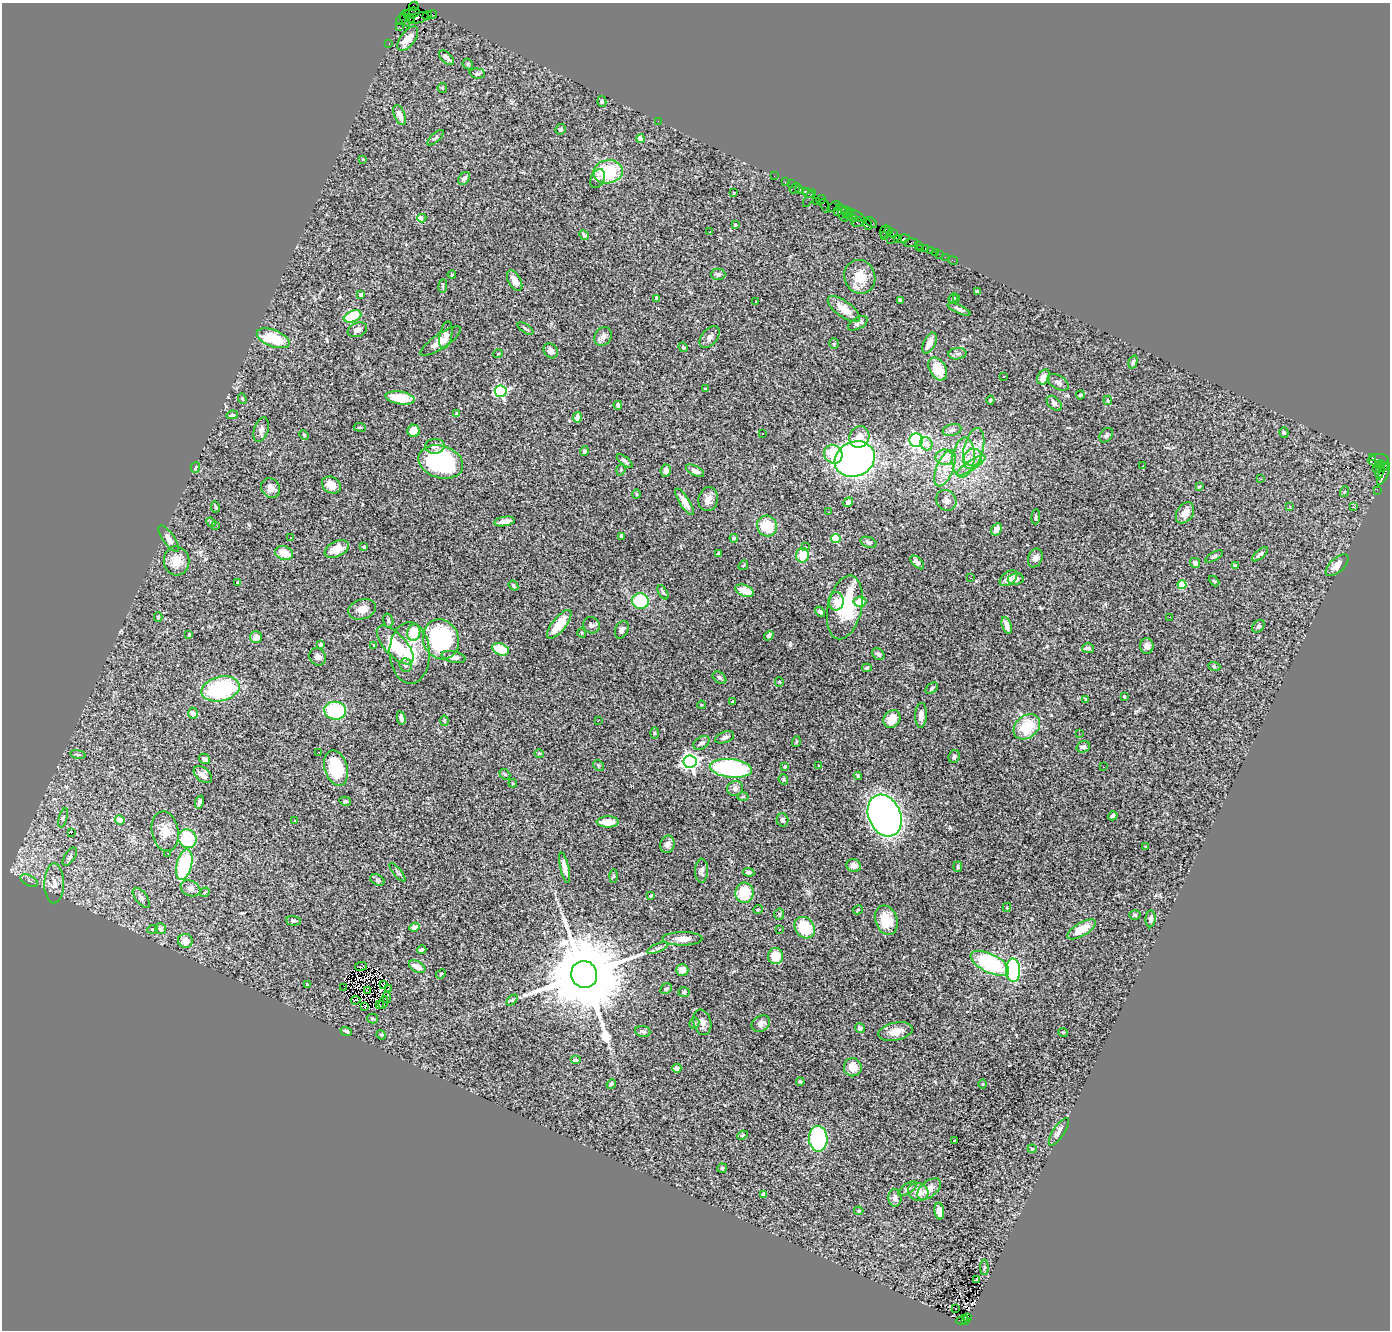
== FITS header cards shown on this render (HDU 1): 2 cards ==
NAXIS1  =                 1388
NAXIS2  =                 1328

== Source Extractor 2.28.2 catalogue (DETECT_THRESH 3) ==
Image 1388 x 1328 px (HDU 1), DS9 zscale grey, 1 PNG px = 1 image px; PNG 1392 x 1332 px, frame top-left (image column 1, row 1328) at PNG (2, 3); each listed source drawn as its Kron ellipse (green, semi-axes under 4 px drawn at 4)
Background 3.45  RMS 0.074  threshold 0.223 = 3 sigma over >= 5 px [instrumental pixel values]
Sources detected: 385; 2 with non-positive FLUX_AUTO (blend fragments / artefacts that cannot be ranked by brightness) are neither listed nor drawn; the other 383 listed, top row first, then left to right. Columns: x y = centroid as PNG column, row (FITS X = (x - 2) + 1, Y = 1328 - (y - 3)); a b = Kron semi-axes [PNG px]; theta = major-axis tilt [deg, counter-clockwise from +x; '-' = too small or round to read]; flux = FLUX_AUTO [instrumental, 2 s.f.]
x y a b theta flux
414 6 5 4 - 110
412 13 8 5 19 920
406 14 3 3 - 150
433 14 4 2 - 190
427 16 5 2 - 210
410 18 5 3 - 850
418 18 11 5 13 1100
405 19 8 3 -66 690
401 20 6 4 54 470
399 26 2 2 - 120
408 39 14 7 53 66
389 44 3 2 - 130
446 58 9 5 -44 22
468 64 6 4 -48 6.2
477 73 8 5 -5 10
442 88 5 4 - 5.1
602 102 5 4 - 7.5
400 115 10 5 -67 32
658 121 2 2 - 33
560 129 5 5 - 10
435 138 10 4 42 8.1
640 139 4 4 - 67
363 159 4 3 - 5
608 172 15 11 8 270
774 176 2 2 - 68
464 178 7 5 50 16
598 179 10 6 62 18
785 182 2 2 - 120
791 184 2 2 - 86
795 188 6 3 39 740
800 190 3 3 - 300
805 191 3 3 - 330
734 193 3 3 - 3.6
808 193 6 4 -31 700
809 198 10 2 59 67
821 200 5 3 - 410
816 201 3 3 - 340
825 206 7 3 -63 480
834 206 7 3 34 270
839 207 2 2 - 110
837 211 3 2 - 590
846 211 5 3 - 470
849 213 5 3 - 470
843 214 9 3 -73 1000
856 215 10 3 -31 730
847 216 4 3 - 310
422 218 4 3 - 150
853 218 4 3 - 200
857 222 6 5 - 1400
871 222 7 3 -40 740
735 225 4 3 - 4.4
868 225 5 3 - 740
885 231 6 2 69 450
889 231 4 3 - 160
710 232 3 2 - 3.9
893 234 3 2 - 240
584 235 5 4 - 8.6
884 236 4 3 - 350
890 239 2 2 - 370
898 239 3 2 - 350
903 239 6 4 18 750
911 243 7 3 5 460
918 245 2 2 - 45
920 248 2 2 - 50
925 248 3 3 - 390
930 250 2 2 - 44
935 252 2 2 - 110
939 254 2 2 - 33
945 257 2 2 - 47
953 261 5 2 - 56
718 274 7 6 - 12
452 275 4 3 - 5.8
860 277 17 15 -70 91
515 281 11 6 -62 33
443 286 7 3 82 6
977 291 3 3 - 5.6
361 295 3 3 - 16
656 298 4 3 - 13
953 298 5 4 - 6.3
957 298 3 3 - 5.4
756 301 3 3 - 14
900 301 4 3 - 8.4
844 309 19 7 -37 69
959 309 12 4 -25 16
353 316 9 5 21 210
858 323 11 5 29 15
525 328 9 2 -33 8
357 330 10 7 20 25
446 335 14 6 78 35
603 336 10 8 55 23
709 337 13 7 51 23
273 338 17 8 -21 200
441 341 24 7 34 60
929 343 11 6 64 43
834 344 5 4 - 7
683 347 5 4 - 5.5
551 351 8 6 -50 24
498 354 5 3 - 4.3
957 354 9 5 6 15
1133 362 7 4 74 9.1
938 369 12 8 -58 110
1004 377 3 3 - 14
1044 377 8 6 59 54
1058 382 12 6 -31 21
705 389 4 3 - 5.9
501 391 6 5 - 720
1080 395 4 4 - 5.6
400 398 15 6 -9 99
242 399 5 4 - 6.8
990 400 4 4 - 4.5
1108 400 4 4 - 6.7
1054 403 9 6 -43 18
618 405 4 3 - 12
457 414 4 3 - 6.7
232 415 6 4 7 7.9
577 417 5 4 - 36
360 427 6 3 -8 4.9
261 430 13 7 71 21
952 430 9 5 14 19
414 431 6 6 - 68
762 433 3 3 - 18
1284 433 5 4 - 8.9
304 435 5 3 - 4.8
1106 435 8 6 50 12
859 437 11 9 61 67
916 440 7 7 - 1100
926 444 7 6 - 44
435 446 10 7 3 25
974 449 21 9 76 87
584 451 4 4 - 14
833 454 10 9 - 110
944 457 8 7 - 78
973 457 9 8 - 40
1372 457 3 2 - 2000
963 458 20 11 83 110
855 459 20 17 24 2500
1378 460 10 5 8 360
625 461 10 3 -39 12
441 462 23 16 -17 590
971 465 17 5 33 38
1143 465 2 2 - 6.4
1379 465 3 3 - 1200
195 467 5 4 - 7.1
1384 467 5 3 - 750
945 468 19 8 67 75
1376 469 4 2 - 92
621 470 6 4 70 5.9
1380 470 9 3 78 850
666 471 6 5 - 24
695 471 10 4 -27 23
1383 474 12 4 65 1700
1261 479 3 2 - 5.9
331 485 10 8 -32 61
1199 486 4 2 - 5.2
271 488 10 9 - 38
1377 490 2 2 - 56
1344 492 5 3 - 5
636 494 5 3 - 5.2
708 499 12 9 79 38
946 500 11 9 -54 30
684 502 15 5 -57 45
848 502 5 4 - 15
1289 506 4 3 - 9.5
215 507 5 3 - 6.1
1353 507 3 3 - 6.5
829 512 2 2 - 3
1185 513 11 8 56 41
1036 517 7 4 86 8.3
504 521 10 4 9 33
211 522 5 4 - 7.3
215 525 2 2 - 14
767 526 10 9 - 140
996 529 6 4 59 32
622 536 4 3 - 12
291 538 3 2 - 7.2
734 538 4 4 - 13
836 538 5 4 - 240
169 539 15 5 -55 24
868 542 8 5 -20 13
805 546 3 3 - 6.7
364 547 3 3 - 5.9
337 549 13 7 25 65
284 553 9 7 -19 79
718 553 3 3 - 6
1260 554 9 4 40 15
803 555 7 6 - 97
1214 556 10 3 30 8
1035 558 10 7 67 22
177 561 14 12 -79 66
917 562 8 4 -45 24
1195 563 5 5 - 16
743 565 5 3 - 4.9
1337 565 14 7 43 42
1236 566 4 3 - 25
970 578 3 2 - 12
1008 578 10 6 39 43
1016 579 8 6 9 25
1214 581 6 3 -44 5.6
238 582 4 3 - 8.4
513 585 5 4 - 9.3
1182 585 4 4 - 140
745 591 10 5 -20 53
663 592 8 4 -60 8.5
640 601 8 8 - 260
836 601 9 7 84 32
860 602 6 5 - 77
845 607 32 17 77 290
362 609 14 9 18 45
820 612 6 4 -48 15
158 617 5 4 - 6.3
1169 617 3 2 - 7.1
388 620 7 5 -75 9.8
559 624 17 6 51 93
591 625 8 8 - 13
1007 626 9 4 -72 32
1258 626 7 5 49 11
622 630 9 6 65 17
414 632 8 6 75 160
582 633 5 3 - 4.5
189 635 4 3 - 6
769 636 5 4 - 16
256 637 6 6 - 37
441 639 20 18 -67 590
321 645 4 3 - 7
374 645 3 2 - 3.5
395 645 24 10 -47 190
1147 646 7 7 - 23
1088 648 6 5 - 18
501 649 9 5 -21 160
410 653 30 20 -88 170
878 654 7 5 -40 16
318 657 9 8 - 22
453 657 12 6 -12 25
406 665 7 6 - 20
1214 666 6 4 -20 6.2
867 668 5 4 - 5.9
719 678 7 5 -39 12
779 682 5 4 - 5.2
932 688 7 4 42 8.5
220 689 19 12 13 520
1124 697 3 2 - 5.3
1086 699 4 3 - 4.7
732 702 3 3 - 5
701 705 4 3 - 5
335 711 11 9 -8 340
193 713 5 5 - 21
921 715 12 6 88 31
401 718 7 3 -77 15
892 719 9 8 - 77
444 721 5 3 - 6.1
598 721 2 2 - 4.3
1027 727 15 11 40 180
655 733 5 3 - 5.6
1079 733 3 2 - 12
725 737 10 5 20 16
796 742 5 3 - 5
702 743 9 6 33 17
1083 747 7 5 18 13
319 752 2 2 - 3.2
78 754 8 4 -9 8.1
539 754 5 3 - 5.3
954 757 7 5 70 11
204 759 6 5 - 14
690 762 6 6 - 1800
598 765 6 4 -45 6.5
819 765 3 3 - 39
785 767 4 3 - 5
1103 767 2 2 - 3.4
336 768 18 11 -74 170
731 768 21 9 -6 750
505 774 6 4 -41 8.5
203 775 10 6 -42 25
858 776 4 4 - 6.4
783 780 5 4 - 7.2
513 783 4 4 - 5.2
735 788 8 7 - 19
743 797 5 3 - 5
345 801 6 4 -11 7.6
199 802 6 3 73 12
885 816 21 16 -66 3200
1113 816 5 4 - 16
63 818 10 4 73 9.5
120 820 5 4 - 46
783 820 7 5 -77 12
295 821 4 4 - 5.9
608 822 11 5 -1 74
165 831 20 13 -79 71
71 833 4 3 - 42
187 839 10 9 - 260
667 844 9 7 75 21
1146 846 3 2 - 4
168 853 3 2 - 10
70 857 10 5 57 13
184 865 16 7 77 360
854 866 7 6 - 27
958 867 5 4 - 7.8
565 868 16 4 -77 34
702 871 12 6 89 19
397 872 11 4 -50 9.6
749 872 6 4 -9 12
614 876 7 4 89 6.5
377 880 8 5 -25 10
29 881 9 5 -30 12
54 883 20 10 90 48
191 888 10 7 -22 24
205 892 5 2 - 4.9
744 893 10 9 - 160
651 896 4 4 - 6.5
141 898 12 5 -52 16
1007 907 4 4 - 5.3
758 909 5 3 - 4
858 910 5 4 - 4.8
779 914 5 5 - 5.8
1135 915 5 5 - 9.1
1151 919 8 5 86 17
886 920 15 11 -70 110
293 921 7 5 -3 8.8
415 927 5 4 - 16
161 928 5 5 - 8.9
805 928 11 9 -53 190
153 929 5 3 - 5.5
1082 929 16 6 31 88
779 930 3 3 - 8.4
682 939 20 6 0 48
185 941 7 7 - 50
657 948 11 4 22 13
422 950 5 3 - 11
776 956 8 7 - 85
990 963 21 9 -27 480
361 966 6 3 9 1.6
417 967 9 5 -28 49
682 970 6 5 - 42
1013 970 12 7 -88 490
441 974 5 4 - 5.8
584 974 14 13 - 85000
307 984 3 3 - 4.8
383 984 3 2 - 4
344 987 3 2 - 2.1
388 989 3 2 - 6.5
666 989 6 5 - 9.3
368 991 4 2 - 5.4
684 992 6 5 - 7.2
387 997 6 3 -83 4.2
356 1000 5 2 - 1.5
512 1000 6 4 44 6.2
383 1002 7 2 67 1.2
379 1005 3 2 - 4.5
364 1007 3 2 - 3.5
372 1018 5 5 - 7.3
702 1022 13 8 -76 31
694 1023 5 5 - 7.6
761 1024 10 7 33 23
860 1028 5 4 - 19
346 1031 6 4 -20 16
643 1031 8 5 -7 16
895 1032 17 9 13 54
1063 1032 5 3 - 3.9
381 1035 5 4 - 6.1
575 1060 5 4 - 14
853 1067 9 9 - 63
677 1068 5 4 - 27
800 1082 4 3 - 5.8
611 1084 5 4 - 10
983 1084 4 3 - 4
1059 1132 16 5 57 26
742 1135 5 4 - 6.3
818 1139 13 9 -88 710
954 1140 3 2 - 3.8
1032 1149 4 4 - 4.8
722 1168 5 4 - 6.5
907 1189 11 5 35 16
929 1189 14 8 40 58
918 1192 10 9 - 47
764 1194 4 3 - 12
895 1198 9 6 -87 21
859 1211 4 3 - 6.9
939 1211 8 4 -83 34
984 1267 8 4 89 7.8
976 1280 3 2 - 2.3
955 1309 3 2 - 8.3
967 1317 4 2 - 540
962 1320 6 4 27 720
965 1321 3 3 - 340
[2 non-positive-flux detections neither listed nor drawn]